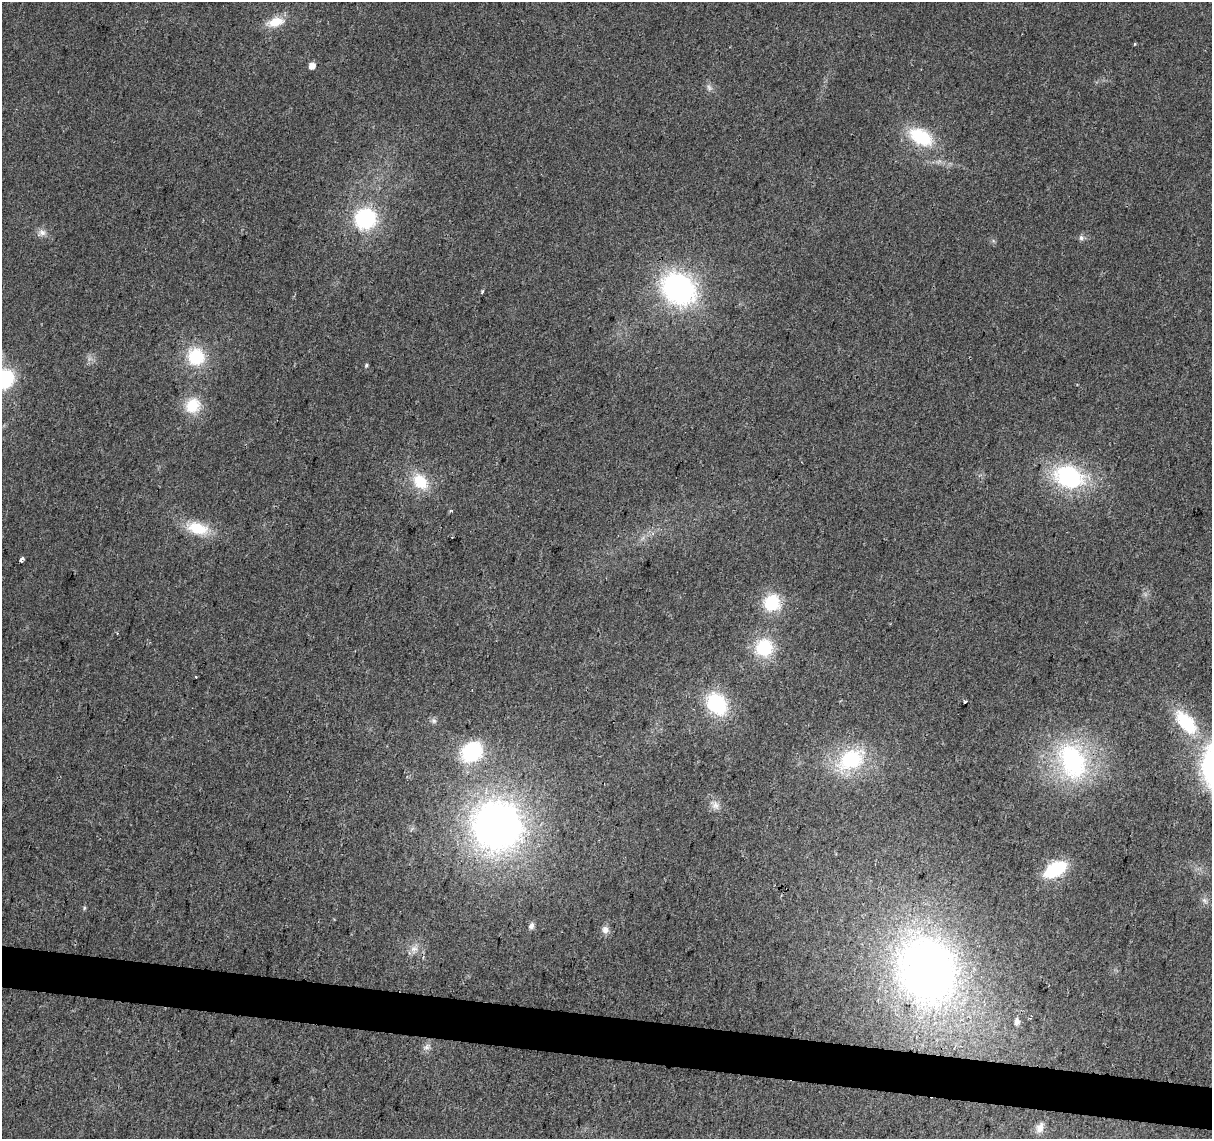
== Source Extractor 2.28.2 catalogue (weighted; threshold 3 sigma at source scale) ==
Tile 6 of 4 x 4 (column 2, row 2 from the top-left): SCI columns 1211-2420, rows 2500-3636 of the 4847 x 5057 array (HDU 1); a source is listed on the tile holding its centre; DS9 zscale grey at full resolution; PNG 1214 x 1141 px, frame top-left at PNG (2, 2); no overlay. Shown black and unused: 4% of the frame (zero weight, under 2 of 3 exposures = <1% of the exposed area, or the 3 px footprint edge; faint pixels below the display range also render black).
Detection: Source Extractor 2.28.2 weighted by HDU 2 'WHT'; one run over the whole footprint, this tile lists its part. Background 0.0273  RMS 0.0063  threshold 0.0285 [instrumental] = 3 sigma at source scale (4.5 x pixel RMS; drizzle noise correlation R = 1.50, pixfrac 1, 0.0396/0.0396 arcsec/px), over >= 5 px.
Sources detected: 41; all 41 listed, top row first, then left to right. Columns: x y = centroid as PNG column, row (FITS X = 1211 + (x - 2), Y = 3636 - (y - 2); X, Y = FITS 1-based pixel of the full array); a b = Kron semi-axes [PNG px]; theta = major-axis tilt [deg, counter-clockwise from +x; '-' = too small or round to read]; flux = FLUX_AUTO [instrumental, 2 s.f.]
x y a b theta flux
275 22 23 11 15 12
1135 44 4 3 - 0.66
312 66 5 5 - 5.4
709 88 9 6 -50 2.1
920 137 30 17 -30 33
365 219 22 22 - 52
42 233 12 9 21 3.7
1081 238 8 6 -75 1.7
679 289 30 25 -38 140
482 292 3 3 - 1.8
196 357 18 18 - 30
366 365 5 4 - 0.89
4 379 20 17 41 44
193 406 21 19 46 17
1069 477 24 18 -18 82
420 482 21 15 -49 20
197 528 28 15 -15 20
21 559 4 3 - 7.6
772 603 19 19 - 25
764 648 20 19 - 30
196 677 3 2 - 0.78
965 702 4 3 - 1.7
716 704 23 18 -54 45
434 721 9 7 -32 2
1186 723 32 16 -50 37
471 752 22 18 37 48
851 760 33 22 30 47
1072 761 45 32 -70 96
715 805 11 10 - 4.3
497 826 49 48 - 310
1055 869 17 10 29 48
1204 900 9 5 -45 1.9
84 908 5 4 - 0.84
531 926 7 6 - 2.6
605 930 11 9 -71 3.7
414 949 11 9 14 4.3
927 970 83 71 -69 350
1030 1018 4 3 - 0.75
1017 1021 6 5 - 3.3
427 1047 9 6 15 2.3
1040 1127 12 8 71 4.4
Isophote crosses this tile's border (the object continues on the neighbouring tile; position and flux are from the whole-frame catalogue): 1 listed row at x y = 4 379